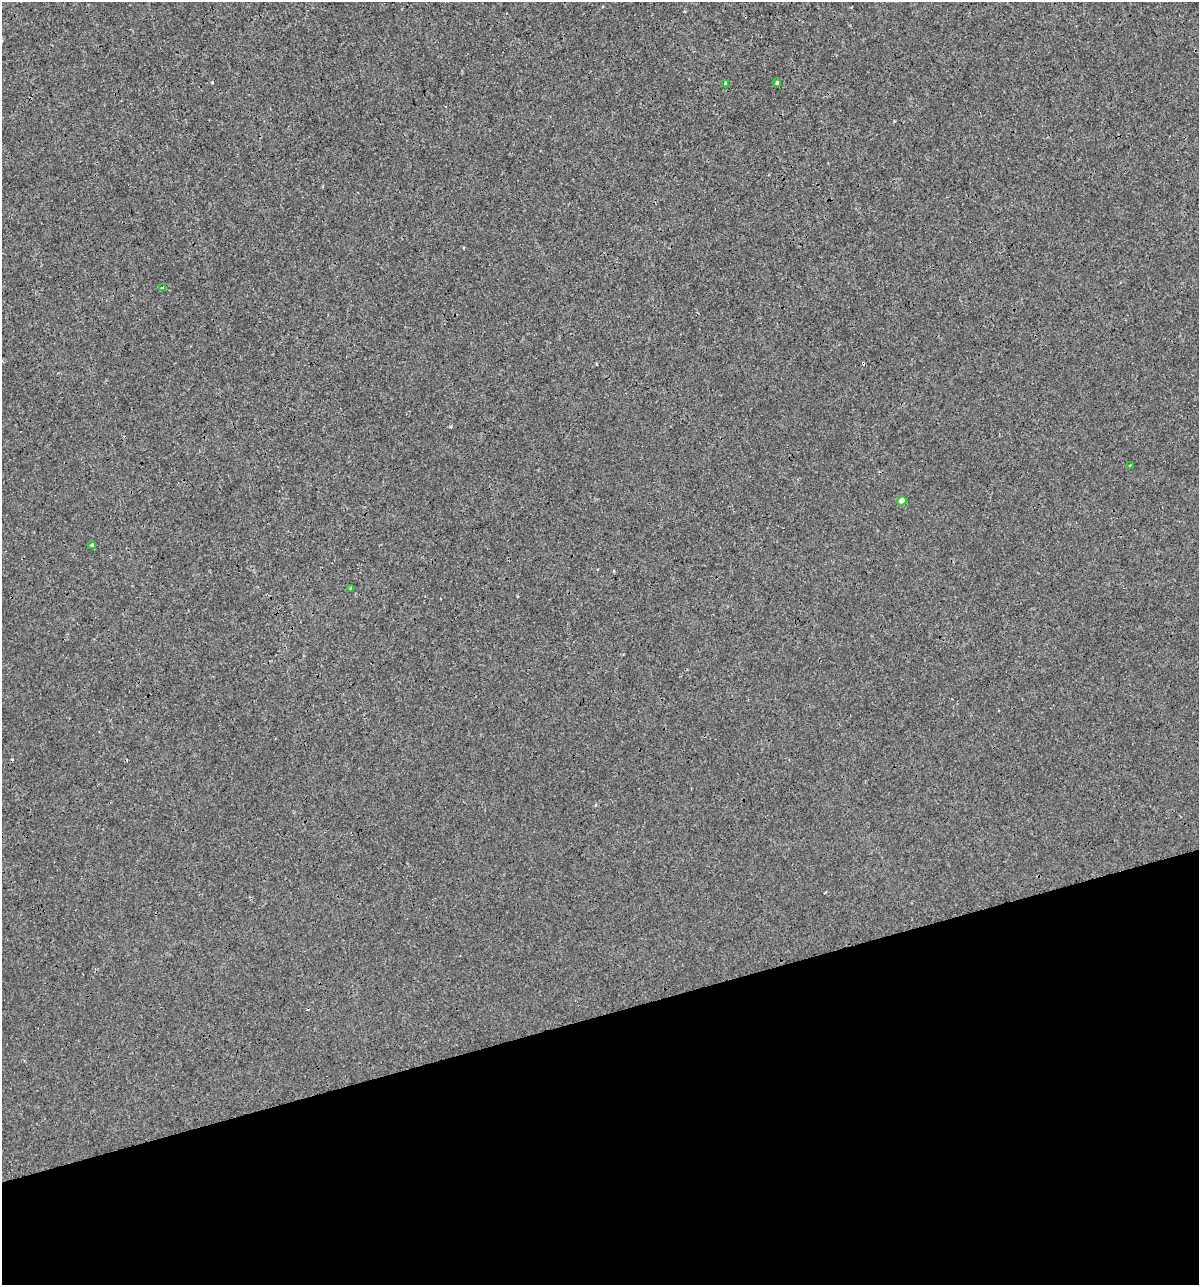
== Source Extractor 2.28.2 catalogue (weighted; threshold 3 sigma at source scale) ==
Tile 14 of 4 x 4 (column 2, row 4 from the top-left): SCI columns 1244-2440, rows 1-1283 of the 4930 x 5132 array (HDU 1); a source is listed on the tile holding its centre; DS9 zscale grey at full resolution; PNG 1201 x 1287 px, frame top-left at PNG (2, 2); each listed source drawn as its Kron ellipse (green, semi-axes under 4 px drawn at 4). Shown black and unused: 21% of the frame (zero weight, under 3 of 4 exposures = <1% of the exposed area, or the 3 px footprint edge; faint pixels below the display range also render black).
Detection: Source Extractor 2.28.2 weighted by HDU 2 'WHT'; one run over the whole footprint, this tile lists its part. Background 4.00e-05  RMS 0.0017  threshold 0.00747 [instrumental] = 3 sigma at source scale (4.5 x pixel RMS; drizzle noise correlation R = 1.50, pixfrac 1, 0.0396/0.0396 arcsec/px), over >= 5 px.
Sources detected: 8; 1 cosmic-ray / hot-pixel residue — neither listed nor drawn; the other 7 listed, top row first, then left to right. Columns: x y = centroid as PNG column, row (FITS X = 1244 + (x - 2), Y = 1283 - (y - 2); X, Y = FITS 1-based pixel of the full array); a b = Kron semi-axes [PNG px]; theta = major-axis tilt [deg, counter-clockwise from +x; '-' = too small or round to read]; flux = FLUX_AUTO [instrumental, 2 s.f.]
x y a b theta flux
725 83 4 4 - 0.16
777 83 4 4 - 0.31
162 288 3 3 - 0.26
1130 465 2 2 - 0.11
902 501 5 4 - 1.4
92 545 4 4 - 0.25
351 588 4 3 - 0.17